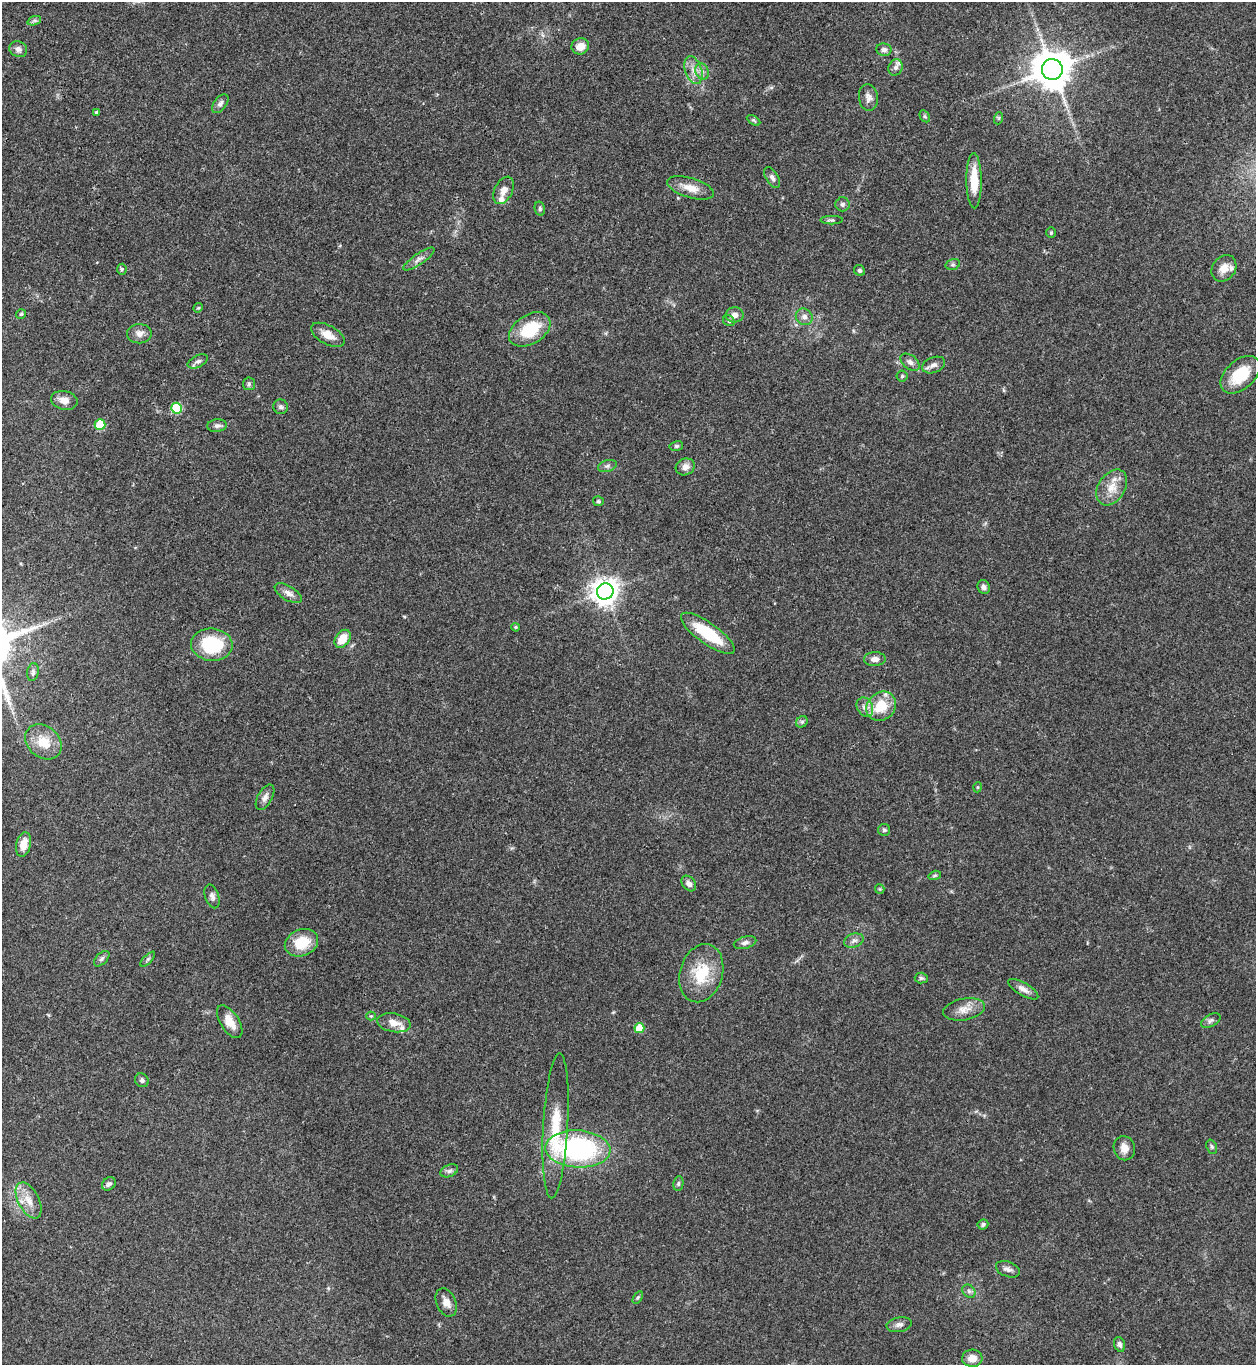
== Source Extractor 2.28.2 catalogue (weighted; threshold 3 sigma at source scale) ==
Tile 11 of 4 x 4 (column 3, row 3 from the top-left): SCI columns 2785-4038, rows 1365-2727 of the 5443 x 5458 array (HDU 1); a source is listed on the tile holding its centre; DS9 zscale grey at full resolution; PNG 1258 x 1367 px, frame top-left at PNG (2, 2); each listed source drawn as its Kron ellipse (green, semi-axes under 4 px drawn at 4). Shown black and unused: <1% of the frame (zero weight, under 3 of 4 exposures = <1% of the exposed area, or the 3 px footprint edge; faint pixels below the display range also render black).
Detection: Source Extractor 2.28.2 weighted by HDU 2 'WHT'; one run over the whole footprint, this tile lists its part. Background 0.062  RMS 0.0052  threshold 0.0232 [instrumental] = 3 sigma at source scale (4.5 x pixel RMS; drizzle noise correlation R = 1.50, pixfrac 1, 0.05/0.05 arcsec/px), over >= 5 px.
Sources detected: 106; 3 inside a brighter listed object's ellipse — not listed separately; the other 103 listed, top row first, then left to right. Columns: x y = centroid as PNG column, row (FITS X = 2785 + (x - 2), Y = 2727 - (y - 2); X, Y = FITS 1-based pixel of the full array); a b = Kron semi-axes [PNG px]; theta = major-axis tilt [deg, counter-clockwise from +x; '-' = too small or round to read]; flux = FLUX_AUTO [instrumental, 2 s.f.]
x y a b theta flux
34 21 7 4 19 1.1
580 46 9 8 - 5.6
18 49 9 7 -24 2.1
884 50 7 6 - 1.8
896 67 8 7 - 2
1052 69 10 10 - 1500
693 70 14 8 -71 4.5
702 71 8 6 -70 2.2
868 97 14 9 -83 3
220 104 11 6 53 1.9
97 112 4 4 - 0.79
925 116 6 4 -59 0.73
999 118 6 4 71 0.69
753 120 7 4 -30 0.81
772 177 11 6 -58 1.9
974 181 27 7 -89 13
691 188 24 10 -17 6.6
504 190 14 9 64 3.9
842 204 7 7 - 1.4
540 209 7 5 -77 0.92
832 220 11 4 0 1
1051 233 5 4 - 0.69
419 259 18 5 34 2.6
953 264 7 5 17 1.1
1224 268 14 11 53 5.8
122 269 5 5 - 0.84
859 270 6 5 - 0.91
198 308 5 4 - 0.58
21 314 5 5 - 0.69
735 315 9 7 8 2.6
804 317 9 8 - 2.4
729 321 6 5 - 1.1
530 329 23 14 32 21
139 334 12 9 1 3.1
328 335 18 9 -29 5.7
198 361 11 6 26 1.6
910 362 11 7 -38 2.1
934 365 12 7 22 2.5
1240 375 23 14 42 18
902 376 5 5 - 0.81
249 384 6 6 - 1.1
64 400 13 9 -12 4.2
281 407 7 7 - 1.4
177 408 5 5 - 26
100 425 5 5 - 23
217 426 10 6 6 1.8
676 446 7 5 14 0.88
607 466 9 5 16 1.5
685 467 10 8 26 3.1
1112 487 19 13 57 7.9
598 501 5 5 - 0.81
984 587 7 6 - 2.1
605 591 8 8 - 570
288 593 15 7 -31 2.9
516 627 4 3 - 0.69
708 633 32 10 -36 24
343 639 10 7 54 8.7
212 645 21 16 -5 29
875 659 11 7 2 3.4
33 672 9 5 81 1.4
881 706 16 13 41 14
865 707 10 8 -61 2.9
802 722 6 5 - 1
43 742 20 15 -40 11
978 787 5 3 - 0.5
265 797 14 7 60 2.7
884 830 6 6 - 1
24 844 12 7 78 6.4
935 875 6 4 17 0.85
689 884 9 6 -50 2.1
880 889 5 4 - 0.57
212 896 12 7 -72 2
854 941 10 6 18 2
301 943 17 13 23 15
745 943 11 6 16 1.8
102 959 9 5 45 1.4
148 959 9 4 45 0.95
701 973 29 21 73 20
921 978 6 5 - 1
1023 989 17 6 -30 2.9
964 1009 21 10 11 5.8
371 1016 4 4 - 0.61
1211 1020 10 6 28 1.5
230 1022 18 9 -57 7
394 1023 17 9 -10 5.1
639 1028 5 5 - 13
142 1080 7 6 - 1.4
556 1126 72 12 87 23
1212 1147 7 5 -72 1
1124 1148 12 10 -72 3.9
578 1149 32 18 -3 84
449 1171 9 6 23 1.6
109 1184 7 6 - 1.5
678 1184 7 5 83 0.97
29 1200 19 10 -62 6.6
983 1224 5 5 - 1.1
1008 1269 12 7 -21 2.3
969 1291 7 6 - 1.4
638 1297 7 4 58 0.82
446 1303 15 9 -67 4
899 1325 13 7 10 2.2
1120 1344 8 5 -70 1.6
972 1358 10 8 3 4.5